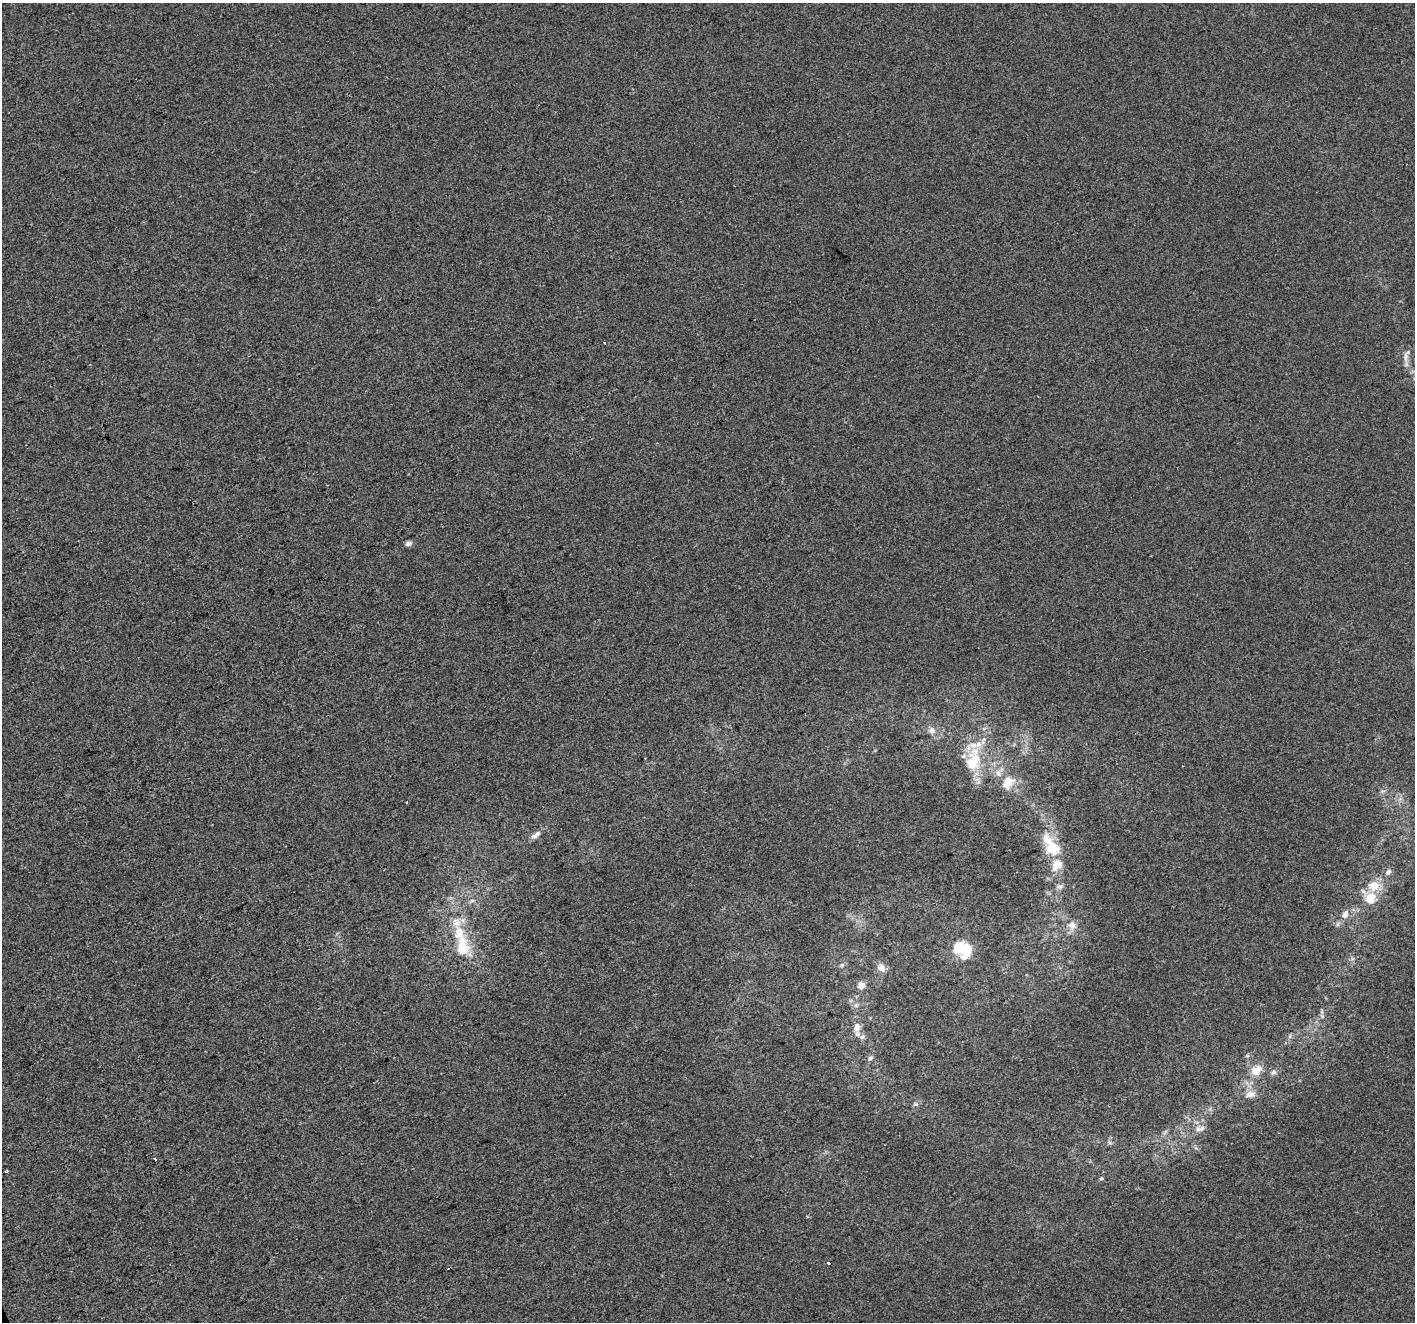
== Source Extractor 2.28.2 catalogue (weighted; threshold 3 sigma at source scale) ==
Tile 7 of 4 x 4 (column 3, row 2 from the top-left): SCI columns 2828-4240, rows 2787-4106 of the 5653 x 5515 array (HDU 1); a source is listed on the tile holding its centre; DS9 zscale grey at full resolution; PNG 1417 x 1324 px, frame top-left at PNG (2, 3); no overlay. Shown black and unused: <1% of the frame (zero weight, under 2 of 3 exposures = <1% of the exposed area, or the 3 px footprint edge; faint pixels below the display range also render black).
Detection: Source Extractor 2.28.2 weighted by HDU 2 'WHT'; one run over the whole footprint, this tile lists its part. Background -2.72e-04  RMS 0.0056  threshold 0.025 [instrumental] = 3 sigma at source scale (4.5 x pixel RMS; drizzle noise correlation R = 1.50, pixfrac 1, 0.0396/0.0396 arcsec/px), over >= 5 px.
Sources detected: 41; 1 cosmic-ray / hot-pixel residue — not listed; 11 inside a brighter listed object's ellipse — not listed separately; the other 29 listed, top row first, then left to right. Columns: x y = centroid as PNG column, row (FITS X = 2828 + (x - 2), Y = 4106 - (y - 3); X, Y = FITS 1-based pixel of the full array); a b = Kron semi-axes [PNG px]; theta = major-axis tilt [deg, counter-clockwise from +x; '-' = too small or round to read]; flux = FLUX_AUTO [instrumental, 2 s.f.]
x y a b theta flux
604 343 3 3 - 0.89
1406 357 14 5 90 2.6
408 543 7 5 15 2.1
932 730 9 8 - 2.6
973 761 36 20 73 22
1008 783 19 14 62 8
536 835 16 6 38 2.9
1052 848 22 19 -60 14
1388 872 7 6 - 1.6
1060 887 9 5 30 1.6
1370 898 15 14 - 9.2
1345 914 11 8 64 3.3
1072 925 13 10 -33 4.2
462 947 33 18 -85 19
962 950 16 11 30 7.1
842 965 6 5 - 1
881 968 12 9 -57 3.3
861 986 10 9 - 2.9
856 1005 7 5 45 1.4
857 1027 11 8 81 3.6
870 1058 8 6 42 1.4
1256 1070 16 11 31 6.4
1273 1072 7 6 - 1.4
1250 1094 12 8 12 3.5
916 1104 6 5 - 1.1
1200 1129 14 6 11 2.5
155 1159 3 3 - 6.7
1101 1179 6 4 1 0.61
828 1263 3 3 - 2.5